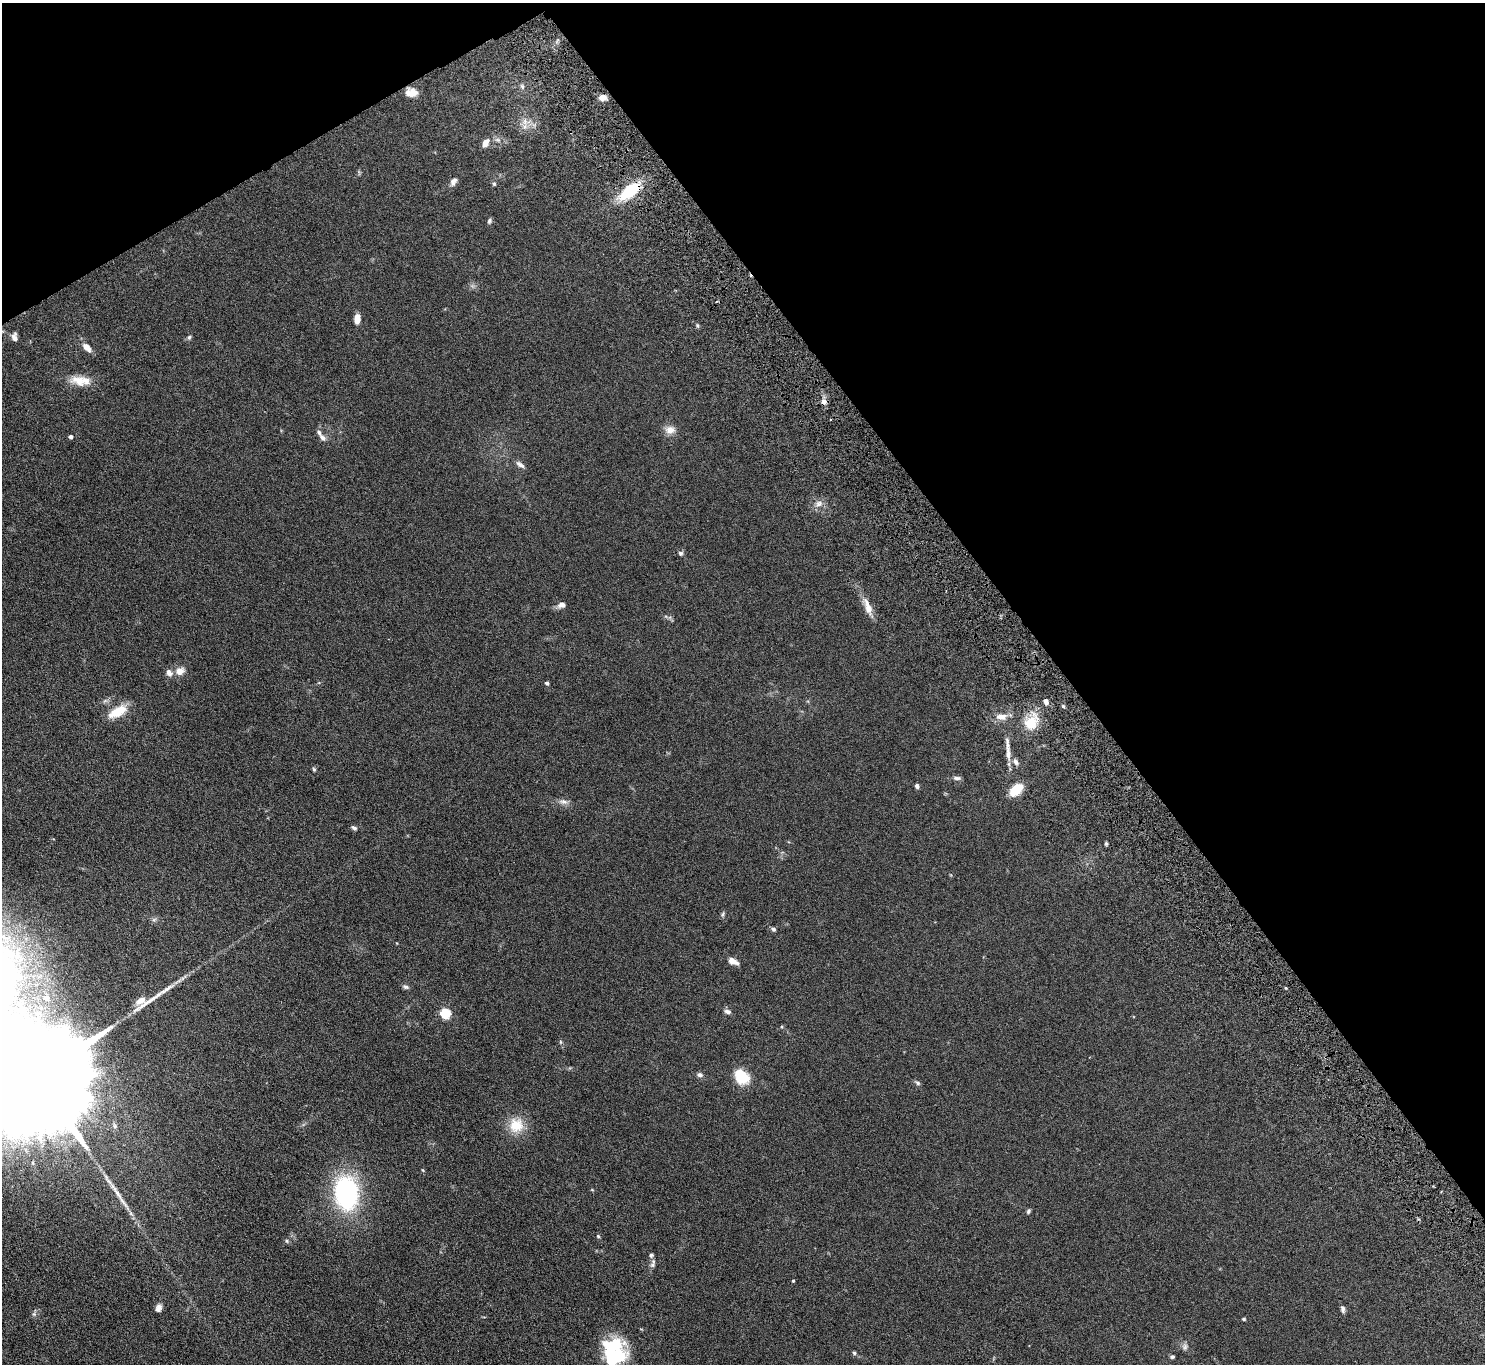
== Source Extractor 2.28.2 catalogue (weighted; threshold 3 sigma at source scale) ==
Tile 3 of 4 x 4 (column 3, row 1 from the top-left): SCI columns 3020-4502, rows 4287-5648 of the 6036 x 5989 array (HDU 1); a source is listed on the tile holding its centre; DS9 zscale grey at full resolution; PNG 1487 x 1366 px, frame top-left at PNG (2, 3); no overlay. Shown black and unused: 33% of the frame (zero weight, under 4 of 8 exposures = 3% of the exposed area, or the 3 px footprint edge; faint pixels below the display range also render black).
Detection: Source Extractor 2.28.2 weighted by HDU 2 'WHT'; one run over the whole footprint, this tile lists its part. Background 0.122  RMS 0.0068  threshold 0.0279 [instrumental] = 3 sigma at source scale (4.09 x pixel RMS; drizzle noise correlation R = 1.36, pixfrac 0.8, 0.05/0.05 arcsec/px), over >= 5 px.
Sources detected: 77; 1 inside a brighter object's white glare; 1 cosmic-ray / hot-pixel residue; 2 long thin detections or spike segments (spike, bleed or trail) — not listed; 3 inside a brighter listed object's ellipse — not listed separately; the other 70 listed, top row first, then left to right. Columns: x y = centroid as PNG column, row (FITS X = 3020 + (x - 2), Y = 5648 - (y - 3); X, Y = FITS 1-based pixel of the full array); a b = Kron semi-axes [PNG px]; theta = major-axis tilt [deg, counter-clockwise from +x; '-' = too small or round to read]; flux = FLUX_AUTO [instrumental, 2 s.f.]
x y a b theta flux
522 86 7 4 -64 1.2
411 93 13 9 -5 5.8
602 97 8 7 - 3.8
525 122 8 6 -81 2.6
485 143 11 7 62 3.5
453 182 12 7 58 2.5
494 184 6 5 - 0.9
630 191 23 11 39 25
489 221 7 5 67 1.1
357 319 10 6 87 5.2
14 337 10 6 -90 2.7
189 337 7 5 67 0.98
87 347 13 7 -48 4.6
80 381 29 12 -5 9.9
823 401 7 7 - 2.6
670 430 14 11 7 4.5
70 437 4 4 - 1.5
322 437 11 6 -45 2.3
520 464 12 6 -33 2.3
818 504 10 7 45 2.8
680 553 7 6 - 1.2
561 605 10 8 27 2.6
868 607 26 8 -73 6.1
180 671 11 9 30 4.8
169 673 10 7 -54 2.7
547 683 5 5 - 1
1046 702 7 5 -72 2.5
1063 706 5 3 - 0.71
118 711 20 9 29 14
1001 716 15 8 -2 5.1
1031 723 11 10 - 17
1008 749 39 5 -86 6.5
1016 762 9 6 -57 2.2
314 769 6 4 -68 0.76
957 778 10 5 -1 1.7
917 786 5 5 - 1.5
1016 790 14 8 45 14
563 802 13 7 -4 2.8
354 828 8 5 -31 1.2
1106 843 5 4 - 0.77
723 914 8 3 71 0.9
773 929 5 5 - 1.3
733 961 13 7 -23 3.5
405 987 9 5 -23 1.4
46 998 9 8 - 3.3
140 1000 12 8 33 4.8
727 1011 8 5 -11 2
445 1013 5 5 - 44
560 1042 6 4 -90 0.74
700 1075 7 6 - 1.7
39 1076 58 22 32 45000
742 1077 17 13 -48 16
918 1083 7 5 -29 1.1
516 1125 20 19 - 13
115 1126 10 5 -76 1.6
423 1170 5 3 - 0.54
346 1193 33 23 -86 81
1028 1211 7 4 60 0.95
598 1236 4 4 - 0.82
286 1241 6 4 -88 0.71
651 1255 6 6 - 1.2
652 1265 8 7 - 1.6
793 1280 3 3 - 0.59
158 1308 10 7 78 2.5
1343 1309 9 5 -81 1.6
1244 1319 4 3 - 0.72
1185 1347 9 7 84 1.9
854 1353 5 4 - 0.93
612 1357 24 18 -10 34
1172 1357 5 4 - 1.1
Overlapping masked pixels (flux is a lower limit): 1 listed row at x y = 630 191
Isophote crosses this tile's border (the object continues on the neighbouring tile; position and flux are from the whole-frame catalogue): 2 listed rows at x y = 39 1076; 612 1357